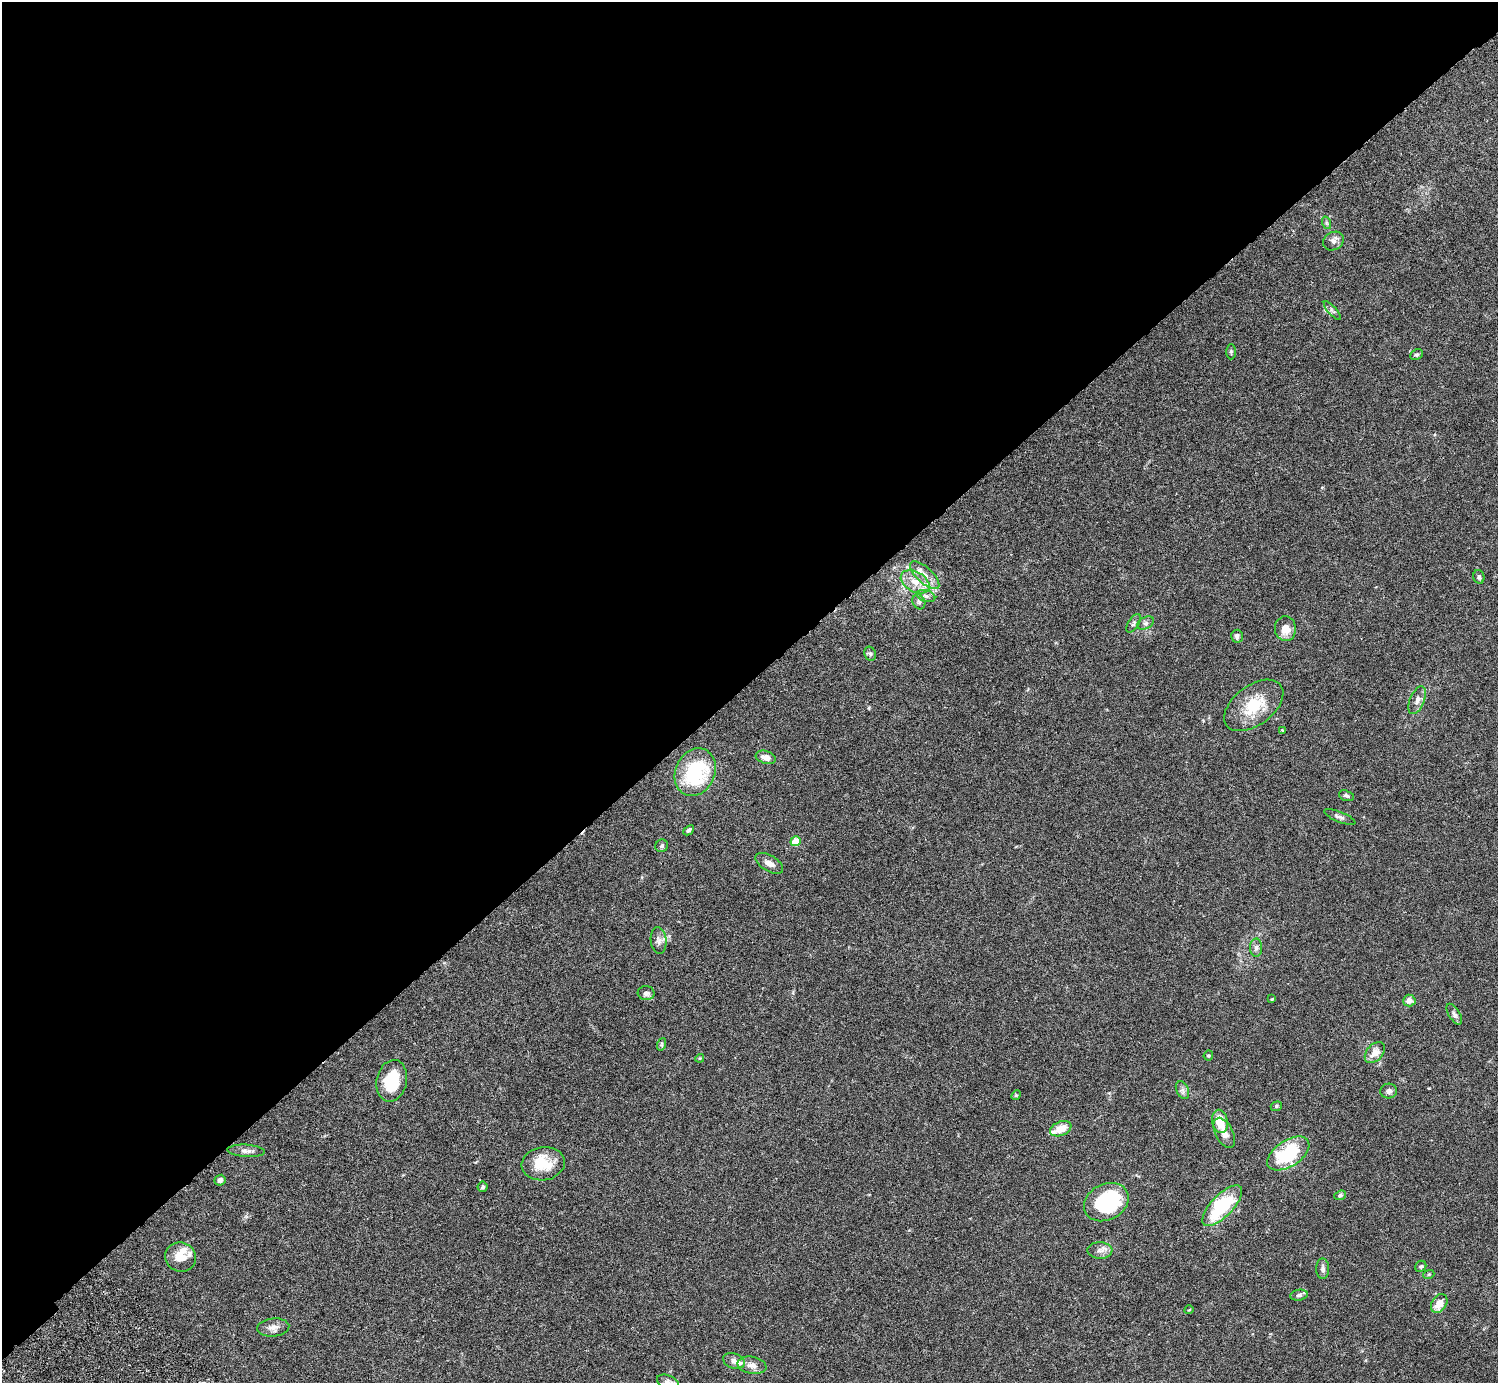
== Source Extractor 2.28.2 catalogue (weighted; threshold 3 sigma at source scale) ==
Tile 2 of 4 x 4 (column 2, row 1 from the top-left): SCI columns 1541-3036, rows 4349-5729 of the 6074 x 6074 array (HDU 1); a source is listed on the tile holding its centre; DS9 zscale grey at full resolution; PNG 1500 x 1385 px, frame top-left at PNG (2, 2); each listed source drawn as its Kron ellipse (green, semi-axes under 4 px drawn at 4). Shown black and unused: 49% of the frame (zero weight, under 3 of 6 exposures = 3% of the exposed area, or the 3 px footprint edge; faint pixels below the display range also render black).
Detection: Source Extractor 2.28.2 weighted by HDU 2 'WHT'; one run over the whole footprint, this tile lists its part. Background 0.0222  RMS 0.0021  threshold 0.00877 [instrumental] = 3 sigma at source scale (4.09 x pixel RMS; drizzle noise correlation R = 1.36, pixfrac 0.8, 0.05/0.05 arcsec/px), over >= 5 px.
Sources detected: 69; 1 inside a brighter object's white glare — neither listed nor drawn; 4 inside a brighter listed object's ellipse — not listed separately; the other 64 listed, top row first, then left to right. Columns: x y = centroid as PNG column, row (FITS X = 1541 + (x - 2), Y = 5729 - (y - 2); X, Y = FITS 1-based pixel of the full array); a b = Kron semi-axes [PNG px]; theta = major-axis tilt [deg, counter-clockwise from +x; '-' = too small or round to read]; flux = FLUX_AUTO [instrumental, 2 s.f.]
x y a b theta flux
1327 223 6 4 -70 0.33
1333 241 11 9 31 0.92
1332 310 12 4 -49 0.47
1231 352 7 4 -90 0.3
1416 355 7 5 28 0.41
925 575 18 8 -43 2
1479 577 7 5 -75 0.46
915 582 15 10 -29 2.6
926 596 10 5 -17 0.6
919 602 8 6 -64 0.45
1133 623 10 5 57 0.48
1146 623 9 6 27 0.52
1285 629 12 10 -86 2.2
1237 636 6 5 - 0.6
870 654 7 5 -67 0.39
1417 700 15 7 68 1.1
1254 705 34 20 37 7
1283 730 3 3 - 0.32
766 757 10 6 -17 1.3
695 772 24 19 66 15
1346 796 8 5 -19 0.42
1340 817 17 5 -22 0.69
689 830 6 4 43 0.39
796 841 5 4 - 5.6
662 846 6 6 - 0.36
769 863 15 8 -31 1.2
659 940 13 8 -83 0.93
1256 948 9 6 90 0.62
646 993 8 7 - 0.68
1272 999 4 3 - 0.18
1409 1001 6 6 - 1
1454 1014 12 5 -59 0.61
662 1044 6 4 71 0.25
1375 1053 12 8 48 1.7
1208 1055 5 4 - 0.24
700 1058 4 3 - 0.17
392 1081 21 15 76 7.1
1182 1090 9 6 -67 0.63
1389 1091 8 7 - 0.74
1016 1095 5 4 - 0.21
1276 1106 6 4 22 0.28
1220 1121 12 7 -77 3.7
1061 1129 11 7 22 2.7
1224 1133 16 8 -63 1.5
246 1151 18 6 -3 0.93
1288 1153 23 13 33 12
543 1164 22 16 8 5.2
220 1180 5 5 - 0.76
482 1187 5 5 - 0.4
1340 1195 6 4 22 0.29
1106 1202 23 18 27 16
1222 1206 26 11 46 13
1100 1250 12 8 -1 1
181 1257 16 14 -16 2.8
1421 1266 6 5 - 0.3
1323 1269 10 6 -89 0.71
1429 1274 5 3 - 0.2
1299 1295 9 5 9 0.47
1439 1303 10 7 57 2.2
1189 1310 4 3 - 0.13
273 1327 16 9 6 1.3
734 1361 11 7 -18 0.99
752 1365 14 8 -10 1.2
668 1382 11 6 -22 0.63
Isophote crosses this tile's border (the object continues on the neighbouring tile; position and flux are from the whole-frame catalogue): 1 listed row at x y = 668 1382